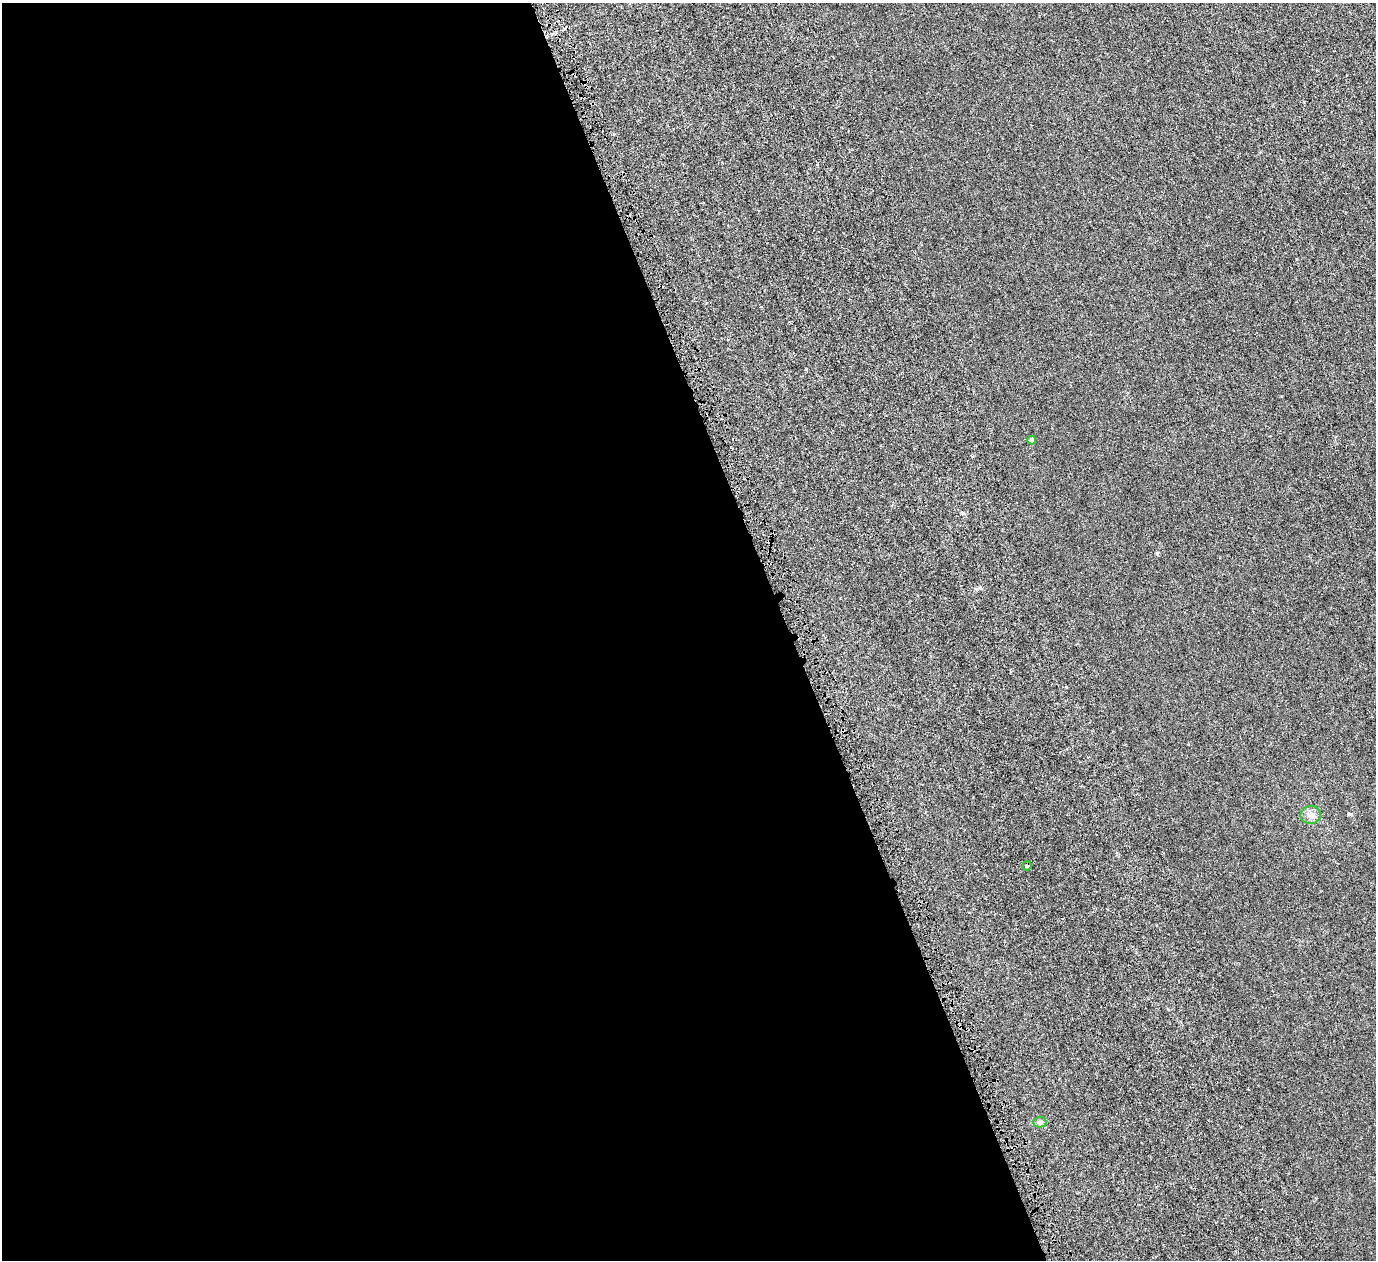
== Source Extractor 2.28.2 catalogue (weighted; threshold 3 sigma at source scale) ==
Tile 9 of 4 x 4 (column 1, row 3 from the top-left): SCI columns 320-1693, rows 1740-2997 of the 6128 x 6110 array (HDU 1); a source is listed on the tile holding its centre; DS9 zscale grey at full resolution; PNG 1378 x 1262 px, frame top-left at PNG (2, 3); each listed source drawn as its Kron ellipse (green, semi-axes under 4 px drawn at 4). Shown black and unused: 57% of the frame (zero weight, under 4 of 8 exposures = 20% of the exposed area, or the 3 px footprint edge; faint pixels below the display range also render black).
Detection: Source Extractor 2.28.2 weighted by HDU 2 'WHT'; one run over the whole footprint, this tile lists its part. Background 0.00281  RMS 0.0015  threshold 0.00606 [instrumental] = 3 sigma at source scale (4.09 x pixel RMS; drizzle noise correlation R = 1.36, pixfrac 0.8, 0.05/0.05 arcsec/px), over >= 5 px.
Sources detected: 5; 1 cosmic-ray / hot-pixel residue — neither listed nor drawn; the other 4 listed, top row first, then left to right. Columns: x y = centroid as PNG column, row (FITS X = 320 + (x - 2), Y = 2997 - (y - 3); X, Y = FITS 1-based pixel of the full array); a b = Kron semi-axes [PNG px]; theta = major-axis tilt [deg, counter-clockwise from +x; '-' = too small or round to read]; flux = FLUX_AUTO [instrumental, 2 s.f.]
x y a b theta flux
1032 440 4 4 - 0.53
1311 815 10 9 - 0.74
1027 866 5 4 - 0.22
1040 1122 6 5 - 0.27